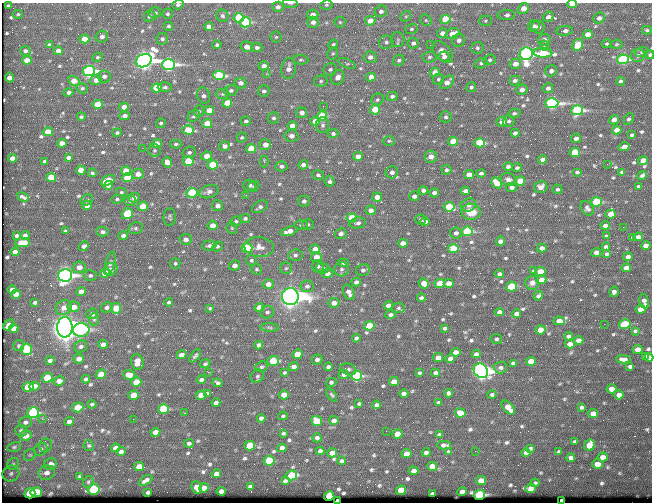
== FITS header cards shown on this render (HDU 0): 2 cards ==
NAXIS1  =                  650 / Width of table row in bytes
NAXIS2  =                  500 / Number of rows in table

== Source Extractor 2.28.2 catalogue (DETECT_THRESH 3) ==
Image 650 x 500 px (HDU 0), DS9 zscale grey, 1 PNG px = 1 image px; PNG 654 x 504 px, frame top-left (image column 1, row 500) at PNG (2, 3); each listed source drawn as its Kron ellipse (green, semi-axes under 4 px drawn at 4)
Background 353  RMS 1.1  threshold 3.41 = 3 sigma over >= 5 px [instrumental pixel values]
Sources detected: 681; of the 681, the 500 brightest by FLUX_AUTO listed and drawn (181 fainter detections omitted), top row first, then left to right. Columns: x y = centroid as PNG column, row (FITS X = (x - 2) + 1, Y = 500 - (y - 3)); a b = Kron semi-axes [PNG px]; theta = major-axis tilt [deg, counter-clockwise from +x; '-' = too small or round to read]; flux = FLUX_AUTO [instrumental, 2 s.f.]
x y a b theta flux
290 3 8 3 -1 130
572 4 5 3 - 1600
178 5 5 4 - 180
326 5 6 4 14 130
8 6 4 3 - 130
278 7 5 5 - 330
523 9 6 5 - 900
381 11 6 5 - 290
155 13 6 5 - 190
18 14 5 4 - 110
167 14 5 5 - 140
313 15 6 5 - 500
506 15 8 5 2 350
150 16 6 5 - 210
222 16 6 6 - 180
406 16 6 4 42 130
548 17 5 5 - 370
239 18 5 4 - 4800
599 18 6 5 - 360
445 19 5 4 - 4000
426 20 6 5 - 140
370 21 5 4 - 980
485 21 6 5 - 130
245 22 5 5 - 5200
313 22 5 5 - 390
340 22 5 5 - 110
168 26 4 4 - 140
534 26 6 5 - 250
209 27 4 4 - 440
538 27 6 6 - 380
411 29 6 5 - 150
647 30 5 3 - 120
565 31 8 4 5 370
442 33 5 5 - 440
452 34 7 5 23 910
588 34 5 4 - 750
102 37 6 5 - 320
276 37 5 5 - 120
84 39 5 4 - 1100
162 39 6 5 - 180
398 39 7 7 - 180
459 40 6 6 - 320
544 40 6 6 - 370
386 42 7 6 - 260
413 43 5 5 - 280
333 44 5 4 - 120
607 44 5 4 - 110
616 44 6 4 5 110
49 45 4 4 - 160
217 45 4 4 - 170
430 45 2 2 - 180
544 45 5 4 - 140
578 45 6 5 - 2800
247 47 6 5 - 680
257 48 5 4 - 230
477 48 6 6 - 180
25 51 5 5 - 210
58 51 4 4 - 450
443 52 13 8 -48 550
642 52 6 5 - 130
333 53 6 5 - 120
543 53 9 5 -3 4400
526 54 6 6 - 49000
638 55 7 6 - 290
650 55 4 4 - 150
444 56 6 5 - 340
98 57 5 4 - 110
370 57 6 6 - 360
429 57 7 5 4 190
623 59 6 5 - 12000
27 60 5 4 - 850
301 60 8 5 -2 150
399 60 6 5 - 170
489 60 6 5 - 190
144 61 8 6 26 58000
347 63 9 4 -23 140
481 63 6 5 - 180
515 64 6 5 - 610
169 65 6 5 - 21000
264 66 5 4 - 460
289 68 10 7 81 570
330 69 7 6 - 190
89 71 6 5 - 19000
551 71 6 5 - 270
435 72 5 4 - 680
266 74 3 3 - 110
219 75 6 4 0 6000
104 76 6 6 - 290
338 77 8 6 62 510
371 77 5 4 - 800
9 78 5 4 - 660
438 79 6 5 - 140
96 80 6 5 - 550
515 80 6 5 - 230
74 81 6 4 -31 1100
321 81 6 5 - 180
621 81 4 4 - 150
447 82 8 5 43 580
240 83 6 5 - 400
165 87 7 4 0 170
471 87 5 5 - 170
82 88 6 5 - 140
157 88 5 4 - 3500
548 88 5 5 - 280
522 90 6 5 - 430
231 91 6 5 - 190
264 91 6 5 - 190
68 93 5 3 - 340
223 94 7 5 2 160
203 95 8 6 -69 310
392 96 5 4 - 200
377 100 6 5 - 170
227 103 5 4 - 1800
552 103 7 5 3 21000
98 104 5 4 - 1800
323 106 2 2 - 170
124 107 5 4 - 530
375 109 5 5 - 1900
209 110 5 4 - 950
577 110 6 5 - 13000
199 111 6 5 - 140
302 113 5 5 - 400
515 113 6 4 8 160
124 116 5 4 - 270
194 116 7 5 41 170
322 116 5 4 - 3900
81 117 4 3 - 140
446 117 6 5 - 170
274 118 6 5 - 170
629 119 6 4 62 140
614 120 5 4 - 450
246 121 5 4 - 170
315 121 5 4 - 760
509 121 6 5 - 170
502 122 5 4 - 600
161 123 5 4 - 140
207 124 5 4 - 1400
323 125 8 6 88 230
292 126 5 4 - 730
188 130 6 4 0 2300
617 130 5 4 - 660
48 132 5 4 - 1400
117 133 4 4 - 130
333 133 5 4 - 180
515 133 4 4 - 270
632 135 3 3 - 140
291 136 7 6 - 390
242 137 5 4 - 130
576 138 5 4 - 350
389 141 6 5 - 120
453 141 5 4 - 1800
62 143 4 4 - 510
157 143 5 4 - 550
480 143 5 4 - 4900
176 144 5 4 - 140
265 145 6 5 - 590
225 146 5 5 - 370
624 147 5 4 - 590
142 148 2 2 - 680
251 149 5 4 - 2400
154 150 6 6 - 140
189 152 7 5 16 200
575 152 5 4 - 3200
207 156 5 4 - 740
358 156 5 4 - 640
68 157 4 3 - 260
431 157 6 6 - 600
12 158 4 4 - 510
543 159 4 4 - 450
643 160 5 4 - 950
45 161 4 3 - 180
188 161 5 4 - 3500
264 161 6 4 -89 130
167 162 5 4 - 630
607 164 2 2 - 260
212 165 5 4 - 3200
303 165 5 4 - 390
281 166 6 5 - 240
508 167 4 4 - 230
517 168 5 4 - 150
81 170 5 4 - 870
446 170 5 5 - 190
126 171 5 4 - 2000
392 172 6 6 - 310
577 172 5 4 - 140
622 172 4 3 - 150
92 173 4 4 - 110
481 173 5 4 - 180
138 174 6 5 - 660
318 175 6 4 -18 160
469 175 5 4 - 1100
642 175 5 3 - 180
51 177 5 4 - 1600
128 177 5 4 - 3600
508 179 8 6 -18 340
108 180 7 4 26 1300
330 181 5 5 - 180
520 181 5 4 - 1800
497 183 6 4 -44 1100
108 185 5 4 - 420
250 185 6 5 - 220
254 186 6 5 - 140
638 186 3 3 - 110
511 187 6 4 11 220
541 187 7 6 - 450
557 189 5 4 - 160
423 190 4 4 - 210
465 191 5 4 - 350
121 192 5 4 - 110
209 192 9 6 18 400
192 193 5 4 - 6800
434 193 5 4 - 270
246 195 3 2 - 110
414 196 5 5 - 360
23 197 6 3 -25 160
134 197 5 5 - 390
377 197 5 4 - 720
117 199 5 4 - 140
87 200 7 5 37 180
130 201 6 5 - 180
304 201 5 5 - 240
596 202 5 4 - 5400
87 205 5 4 - 410
468 205 8 6 22 310
143 206 5 4 - 1300
217 206 6 5 - 350
260 207 8 5 29 260
449 207 5 4 - 2900
587 208 8 5 -51 230
371 210 5 4 - 450
471 212 10 8 -9 1300
127 214 6 5 - 2600
611 214 5 4 - 710
170 217 9 6 87 160
245 218 5 4 - 150
352 218 5 4 - 2700
420 220 5 5 - 140
236 221 6 5 - 150
425 222 5 4 - 440
358 223 8 5 9 260
308 224 6 5 - 130
212 225 5 4 - 650
301 225 7 5 -1 130
605 225 4 4 - 280
623 227 2 2 - 260
136 228 7 5 14 170
232 228 6 5 - 120
66 231 4 3 - 140
289 231 8 4 17 520
467 231 5 4 - 7600
102 232 6 5 - 220
456 233 6 5 - 280
341 234 6 5 - 320
25 235 5 4 - 210
17 236 4 3 - 140
123 236 5 4 - 270
606 236 3 3 - 150
633 237 4 3 - 150
638 237 5 4 - 390
186 239 6 5 - 420
500 241 5 4 - 340
23 243 7 4 4 1800
403 243 5 4 - 680
84 246 5 4 - 440
209 246 7 5 6 190
217 246 5 4 - 140
646 246 5 4 - 610
259 247 15 10 -5 670
606 247 4 4 - 250
247 248 5 5 - 6100
542 248 5 4 - 360
315 249 5 4 - 940
453 249 5 4 - 2500
15 252 4 4 - 360
596 252 5 4 - 630
607 254 4 4 - 120
295 255 7 5 4 200
316 257 5 5 - 760
628 257 4 4 - 350
251 260 6 5 - 130
110 263 12 4 76 200
175 263 5 5 - 140
343 263 5 4 - 120
235 265 5 5 - 390
318 266 6 5 - 210
79 267 6 5 - 500
286 268 6 6 - 140
322 268 7 5 -5 200
626 268 5 4 - 730
256 269 6 5 - 120
341 269 7 7 - 220
110 270 7 6 - 480
363 270 7 6 - 220
534 271 4 3 - 150
540 272 5 4 - 1300
105 273 5 4 - 1500
327 273 5 5 - 460
499 274 4 4 - 220
65 275 7 6 - 34000
90 275 6 5 - 160
541 280 5 4 - 800
356 282 4 4 - 320
424 283 5 5 - 990
440 283 5 4 - 1900
449 283 5 4 - 750
532 283 7 7 - 340
268 284 5 5 - 600
307 286 6 5 - 220
511 287 5 5 - 3800
12 290 4 4 - 430
81 291 5 4 - 490
349 292 8 5 -66 390
614 292 5 4 - 280
16 294 5 4 - 690
290 296 8 8 - 120000
538 296 5 4 - 270
421 298 4 3 - 200
644 301 8 4 -78 300
35 302 4 3 - 160
169 302 4 4 - 130
334 303 5 5 - 580
388 305 4 4 - 420
74 307 6 5 - 700
107 307 6 5 - 220
64 308 8 7 - 570
116 308 5 5 - 1400
210 308 4 4 - 110
259 308 5 4 - 1300
398 308 6 5 - 140
641 309 5 4 - 910
267 312 7 6 - 200
499 312 5 4 - 340
92 314 6 5 - 290
516 314 4 4 - 460
390 315 5 4 - 200
94 319 6 5 - 130
559 321 5 4 - 760
604 324 2 2 - 330
625 324 5 4 - 4300
9 325 6 4 44 630
369 326 5 4 - 3000
65 327 10 7 89 160000
270 327 9 4 -2 180
14 328 5 4 - 530
444 328 4 3 - 150
81 330 8 6 3 7700
541 330 5 4 - 1300
635 331 4 3 - 120
569 336 4 4 - 210
356 338 4 4 - 160
496 339 6 5 - 150
578 340 5 4 - 450
103 344 5 4 - 380
570 344 5 4 - 630
259 345 4 4 - 320
19 346 5 5 - 120
81 347 7 5 30 210
27 349 6 5 - 3400
637 349 5 4 - 840
456 352 5 4 - 550
297 354 5 4 - 1200
476 354 4 4 - 270
182 355 5 4 - 450
195 356 8 4 51 180
645 356 4 3 - 200
649 357 4 4 - 250
438 358 5 4 - 860
79 359 5 5 - 390
450 359 5 4 - 380
623 359 7 4 -1 470
50 360 4 4 - 210
317 360 5 5 - 270
273 361 6 5 - 2600
531 361 5 4 - 1400
137 362 8 6 -76 1200
513 363 4 4 - 180
205 364 5 4 - 150
294 366 5 4 - 350
630 366 4 3 - 170
262 367 6 5 - 130
328 367 4 4 - 230
500 367 7 6 - 210
348 369 8 5 -19 200
481 371 8 6 -47 56000
208 372 3 2 - 110
284 373 4 3 - 110
419 373 3 3 - 130
435 373 4 4 - 340
101 374 5 4 - 1600
344 374 5 4 - 350
129 375 6 5 - 790
257 376 7 6 - 170
357 376 5 5 - 8700
47 378 5 5 - 2000
86 379 4 4 - 170
201 380 4 4 - 270
59 381 5 4 - 620
136 382 5 4 - 1600
331 382 5 4 - 150
394 382 5 4 - 1100
218 383 5 4 - 180
35 386 5 4 - 640
28 387 5 4 - 2100
611 389 5 4 - 710
207 393 4 3 - 120
448 393 4 3 - 180
404 394 4 4 - 400
492 394 4 4 - 130
134 395 5 4 - 1600
201 395 5 4 - 1200
284 395 5 4 - 1100
332 395 7 3 -55 110
619 395 5 4 - 680
216 403 4 4 - 300
439 403 4 4 - 190
92 404 4 3 - 130
359 404 3 3 - 110
377 405 4 4 - 210
78 407 5 5 - 2900
581 407 4 3 - 160
508 408 8 4 -46 910
163 409 5 5 - 5100
33 413 6 5 - 7400
184 413 3 2 - 110
460 413 5 4 - 1000
593 414 5 4 - 650
283 416 5 4 - 120
261 418 4 4 - 240
42 419 3 2 - 190
133 419 2 2 - 160
317 421 5 5 - 2000
334 421 5 4 - 380
25 422 6 5 - 200
69 422 5 4 - 310
21 431 6 5 - 180
386 431 2 2 - 430
155 432 5 4 - 690
283 433 3 3 - 120
397 434 5 4 - 1200
25 435 6 5 - 950
439 435 4 3 - 110
317 438 5 4 - 230
575 442 4 3 - 130
189 443 5 4 - 180
46 445 7 6 - 170
89 445 5 5 - 110
250 445 5 5 - 2500
444 445 7 4 0 250
590 445 6 5 - 2700
14 447 7 4 10 140
115 448 5 4 - 400
282 448 5 4 - 470
530 448 3 3 - 120
41 449 7 6 - 200
121 451 4 3 - 220
320 451 4 4 - 270
475 451 2 2 - 270
426 452 4 4 - 200
449 452 4 4 - 170
559 452 4 3 - 140
332 453 5 4 - 460
526 453 4 4 - 270
406 454 5 4 - 910
30 455 6 5 - 120
603 457 5 4 - 740
571 458 4 4 - 290
269 461 5 5 - 4700
341 461 4 4 - 210
13 464 6 5 - 150
51 464 6 5 - 560
597 464 5 4 - 840
432 466 5 4 - 850
139 467 5 4 - 1100
413 471 5 4 - 500
11 473 8 7 - 320
47 473 8 7 - 440
216 474 5 4 - 480
291 475 6 5 - 3900
80 476 4 3 - 110
146 480 7 3 29 230
285 481 4 3 - 140
481 481 5 4 - 1200
88 482 6 5 - 120
535 483 4 3 - 130
250 486 4 3 - 160
197 487 6 5 - 930
204 488 5 4 - 540
531 488 5 4 - 490
93 489 6 5 - 5800
401 490 5 4 - 2100
221 491 4 4 - 350
36 492 5 5 - 2600
148 492 3 3 - 120
462 492 5 4 - 460
30 493 5 5 - 3500
432 494 4 3 - 120
479 495 5 5 - 12000
329 496 5 4 - 2800
562 500 4 3 - 580
337 501 3 3 - 520
At the frame edge (FLAGS 8, measured only in part): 6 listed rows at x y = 290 3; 572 4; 178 5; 650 55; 562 500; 337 501
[181 fainter detections neither listed nor drawn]